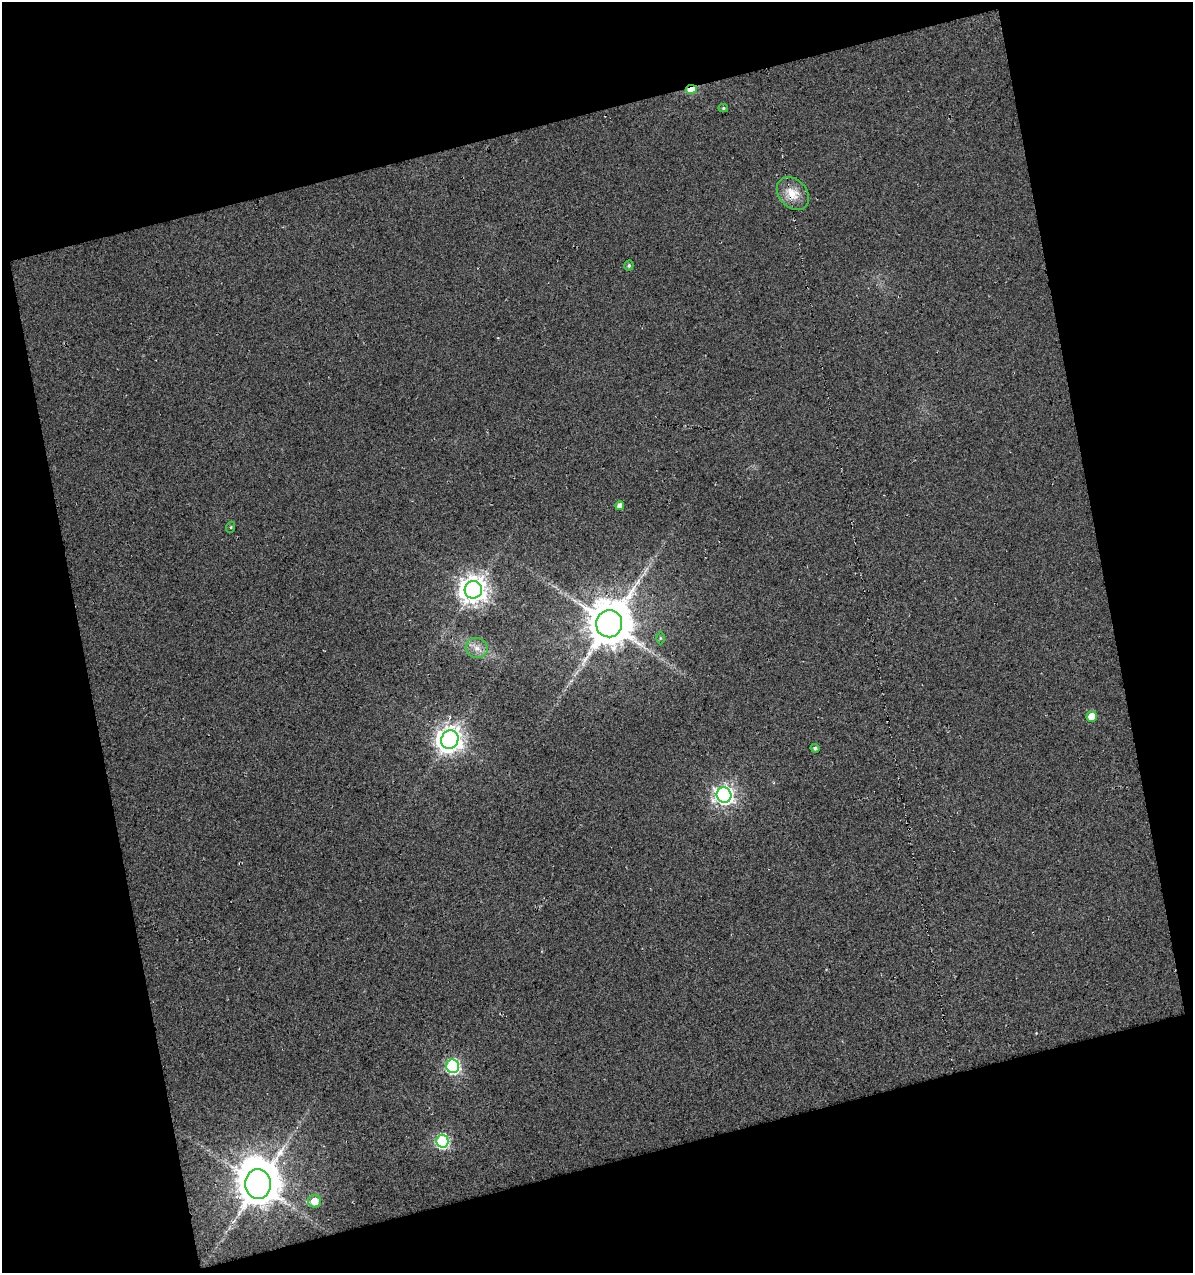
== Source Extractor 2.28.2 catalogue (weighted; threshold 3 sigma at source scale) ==
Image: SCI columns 16-1206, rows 1-1271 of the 1227 x 1271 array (HDU 1 of 3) = the unmasked area's bounding box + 8 px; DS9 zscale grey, full resolution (1 PNG px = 1 image px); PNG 1195 x 1275 px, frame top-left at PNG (2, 2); each listed source drawn as its Kron ellipse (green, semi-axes under 4 px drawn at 4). Shown black and unused: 31% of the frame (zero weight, under 3 of 5 exposures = <1% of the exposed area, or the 3 px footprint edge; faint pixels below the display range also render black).
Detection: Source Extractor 2.28.2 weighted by HDU 2 'WHT'. Background 0.0215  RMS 0.023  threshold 0.104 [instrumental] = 3 sigma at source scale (4.5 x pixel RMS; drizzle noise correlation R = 1.50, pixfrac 1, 0.0396/0.0396 arcsec/px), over >= 5 px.
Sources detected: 18; all 18 listed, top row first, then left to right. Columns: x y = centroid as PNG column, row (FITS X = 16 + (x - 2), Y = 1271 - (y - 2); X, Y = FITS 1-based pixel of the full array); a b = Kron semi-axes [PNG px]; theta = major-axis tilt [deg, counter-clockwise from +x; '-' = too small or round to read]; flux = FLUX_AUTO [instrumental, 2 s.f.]
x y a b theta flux
691 89 5 4 - 59
723 108 5 4 - 3.5
793 194 18 13 -47 36
629 265 5 4 - 4.6
620 506 4 4 - 15
231 527 5 3 - 2.4
473 590 9 8 - 2900
609 624 13 13 - 8700
660 638 6 4 -90 3.3
477 648 11 9 -17 19
1092 717 5 5 - 44
450 739 9 8 - 2500
815 748 4 4 - 4.9
724 795 7 7 - 1100
453 1066 7 6 - 420
442 1141 6 6 - 340
258 1184 15 13 -85 7300
314 1201 6 6 - 31
Overlapping masked pixels (flux is a lower limit): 2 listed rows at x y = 691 89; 793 194